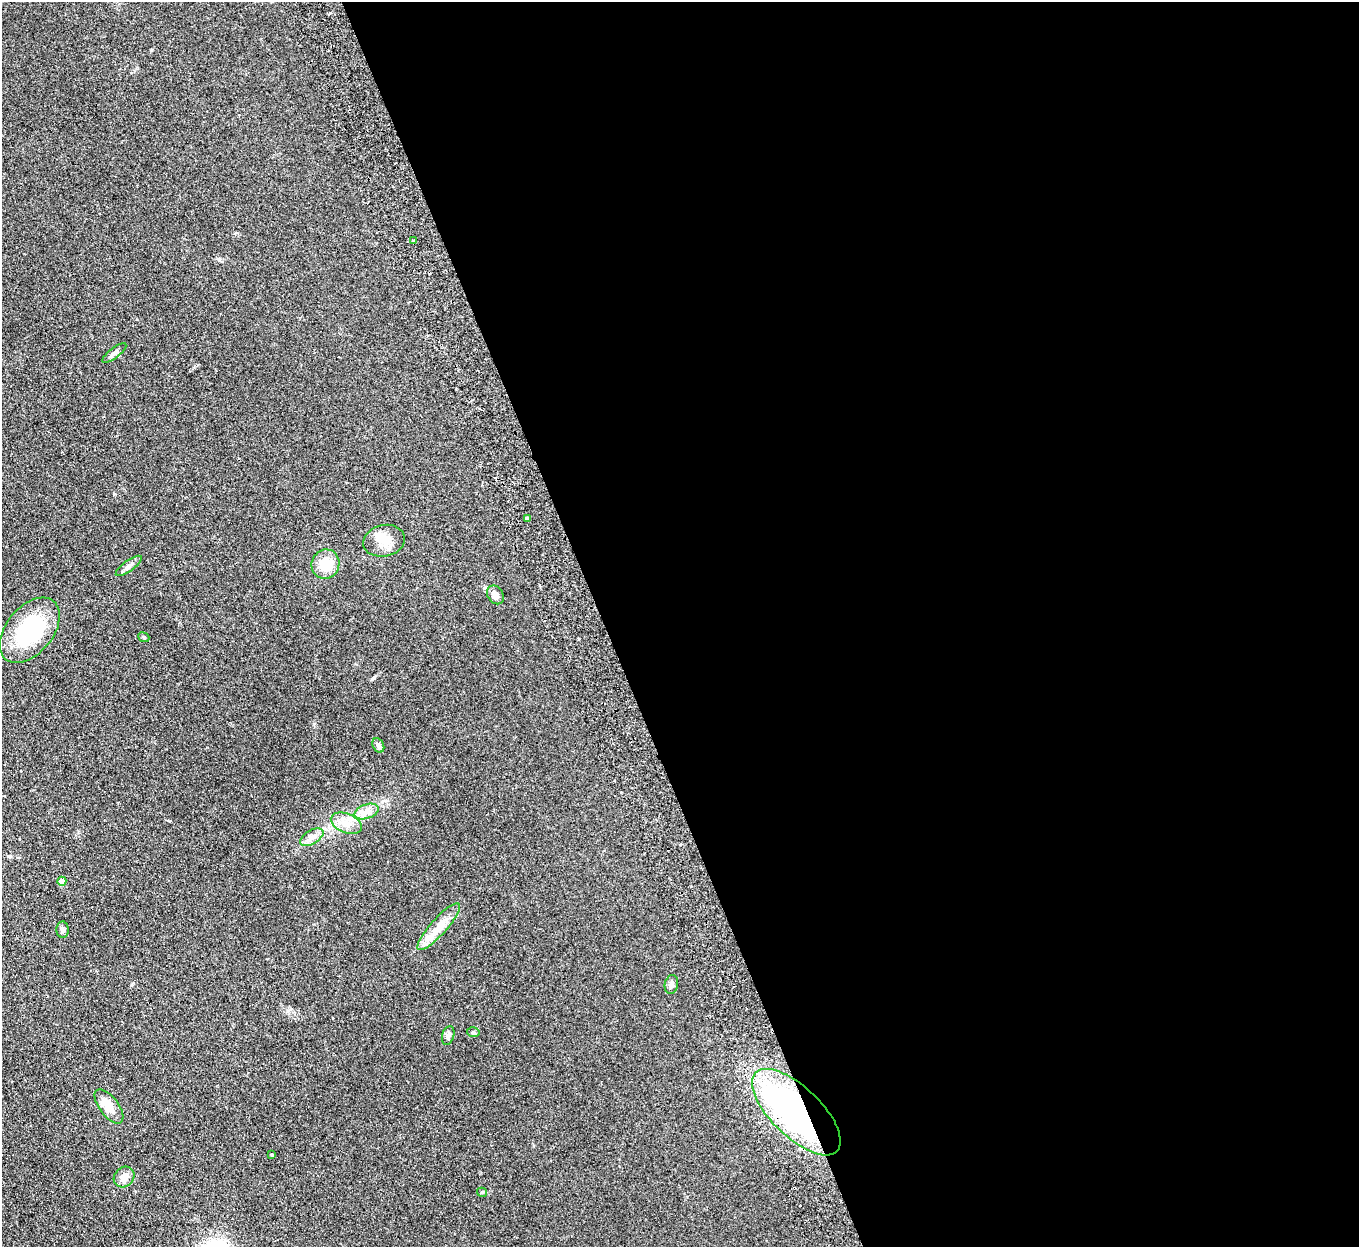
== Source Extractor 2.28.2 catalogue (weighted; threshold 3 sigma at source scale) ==
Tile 8 of 4 x 4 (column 4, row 2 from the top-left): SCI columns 4127-5483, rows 2666-3910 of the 5539 x 5457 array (HDU 1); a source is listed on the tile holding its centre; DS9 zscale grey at full resolution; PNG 1361 x 1249 px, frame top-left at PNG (2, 2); each listed source drawn as its Kron ellipse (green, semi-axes under 4 px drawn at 4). Shown black and unused: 56% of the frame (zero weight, under 2 of 3 exposures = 3% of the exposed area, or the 3 px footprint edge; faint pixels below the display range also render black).
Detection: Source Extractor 2.28.2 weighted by HDU 2 'WHT'; one run over the whole footprint, this tile lists its part. Background 0.189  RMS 0.014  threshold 0.0608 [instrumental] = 3 sigma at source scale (4.5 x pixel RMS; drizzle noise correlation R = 1.50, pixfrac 1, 0.05/0.05 arcsec/px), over >= 5 px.
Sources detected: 31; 1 inside a brighter object's white glare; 6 cosmic-ray / hot-pixel residue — neither listed nor drawn; the other 24 listed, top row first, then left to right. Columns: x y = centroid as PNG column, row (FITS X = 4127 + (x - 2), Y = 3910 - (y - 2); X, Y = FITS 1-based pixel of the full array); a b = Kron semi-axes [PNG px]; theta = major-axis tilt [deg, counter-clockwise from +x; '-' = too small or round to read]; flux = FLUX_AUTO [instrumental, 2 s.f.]
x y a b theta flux
413 240 3 2 - 1.9
114 353 15 5 37 4.3
527 518 3 3 - 2
384 541 21 15 12 19
325 564 15 14 - 23
129 566 15 5 36 5
495 595 10 7 -56 7.1
30 630 38 23 50 110
144 637 6 4 -22 1.8
378 745 8 5 -62 4.7
367 812 12 7 20 8.7
346 823 16 9 -22 14
312 837 13 7 31 7.1
62 881 4 4 - 18
439 927 30 8 48 18
62 930 8 6 -88 4.1
671 984 10 6 80 4.1
473 1032 6 5 - 2.4
448 1035 10 6 73 4.1
109 1106 20 9 -53 17
796 1112 56 25 -44 420
272 1155 4 3 - 1.2
124 1177 11 9 45 7.2
482 1192 5 4 - 1.4
Overlapping masked pixels (flux is a lower limit): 1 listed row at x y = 796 1112
Unlisted compact peaks at least as high as the median listed source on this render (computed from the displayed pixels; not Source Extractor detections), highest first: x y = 169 821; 151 50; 314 724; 114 494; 131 985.